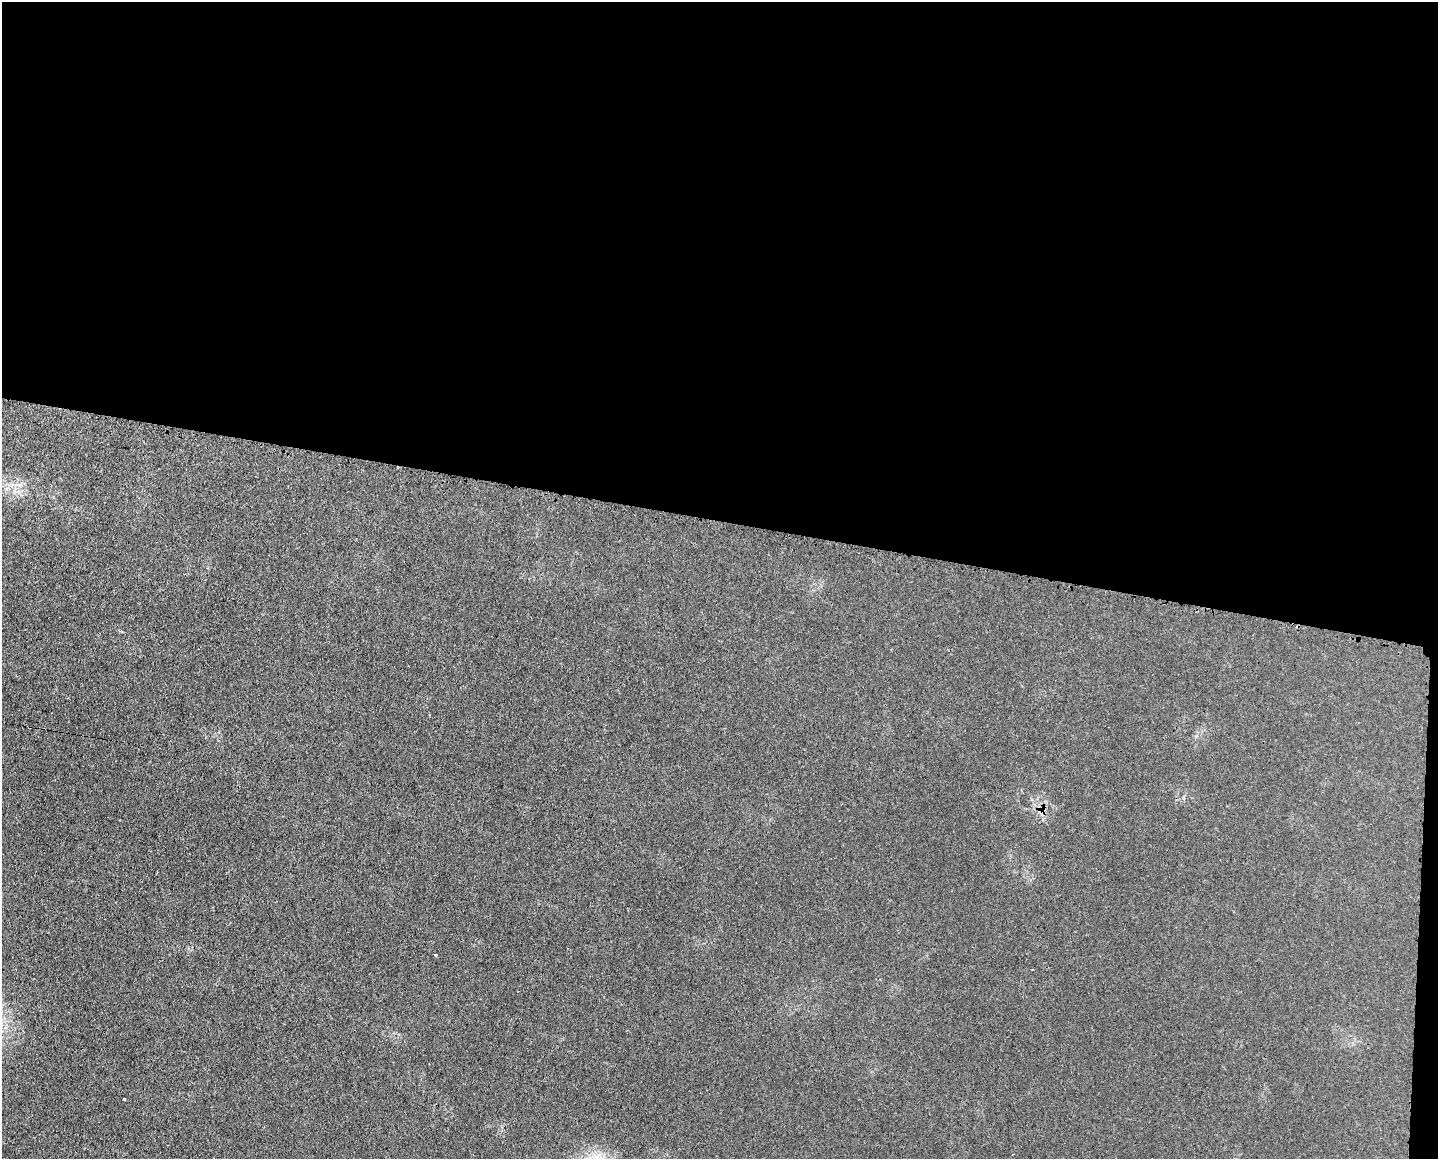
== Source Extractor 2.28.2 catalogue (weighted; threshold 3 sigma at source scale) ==
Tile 3 of 3 x 4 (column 3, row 1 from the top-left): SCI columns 3004-4439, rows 3480-4636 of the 4681 x 4656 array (HDU 1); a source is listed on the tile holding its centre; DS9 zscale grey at full resolution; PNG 1440 x 1161 px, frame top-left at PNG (2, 2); no overlay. Shown black and unused: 46% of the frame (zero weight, under 3 of 4 exposures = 3% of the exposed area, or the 3 px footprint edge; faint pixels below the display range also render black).
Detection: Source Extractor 2.28.2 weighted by HDU 2 'WHT'; one run over the whole footprint, this tile lists its part. Background 0.0539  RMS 0.0041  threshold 0.0185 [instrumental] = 3 sigma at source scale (4.5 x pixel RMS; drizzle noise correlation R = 1.50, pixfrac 1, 0.05/0.05 arcsec/px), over >= 5 px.
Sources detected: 3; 1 cosmic-ray / hot-pixel residue — not listed; the other 2 listed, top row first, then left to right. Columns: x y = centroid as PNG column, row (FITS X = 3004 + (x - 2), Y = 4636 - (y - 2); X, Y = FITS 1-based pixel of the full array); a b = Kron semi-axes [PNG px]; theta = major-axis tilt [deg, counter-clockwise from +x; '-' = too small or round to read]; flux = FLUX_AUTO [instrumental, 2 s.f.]
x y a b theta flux
436 955 3 3 - 0.54
124 1099 3 3 - 0.65